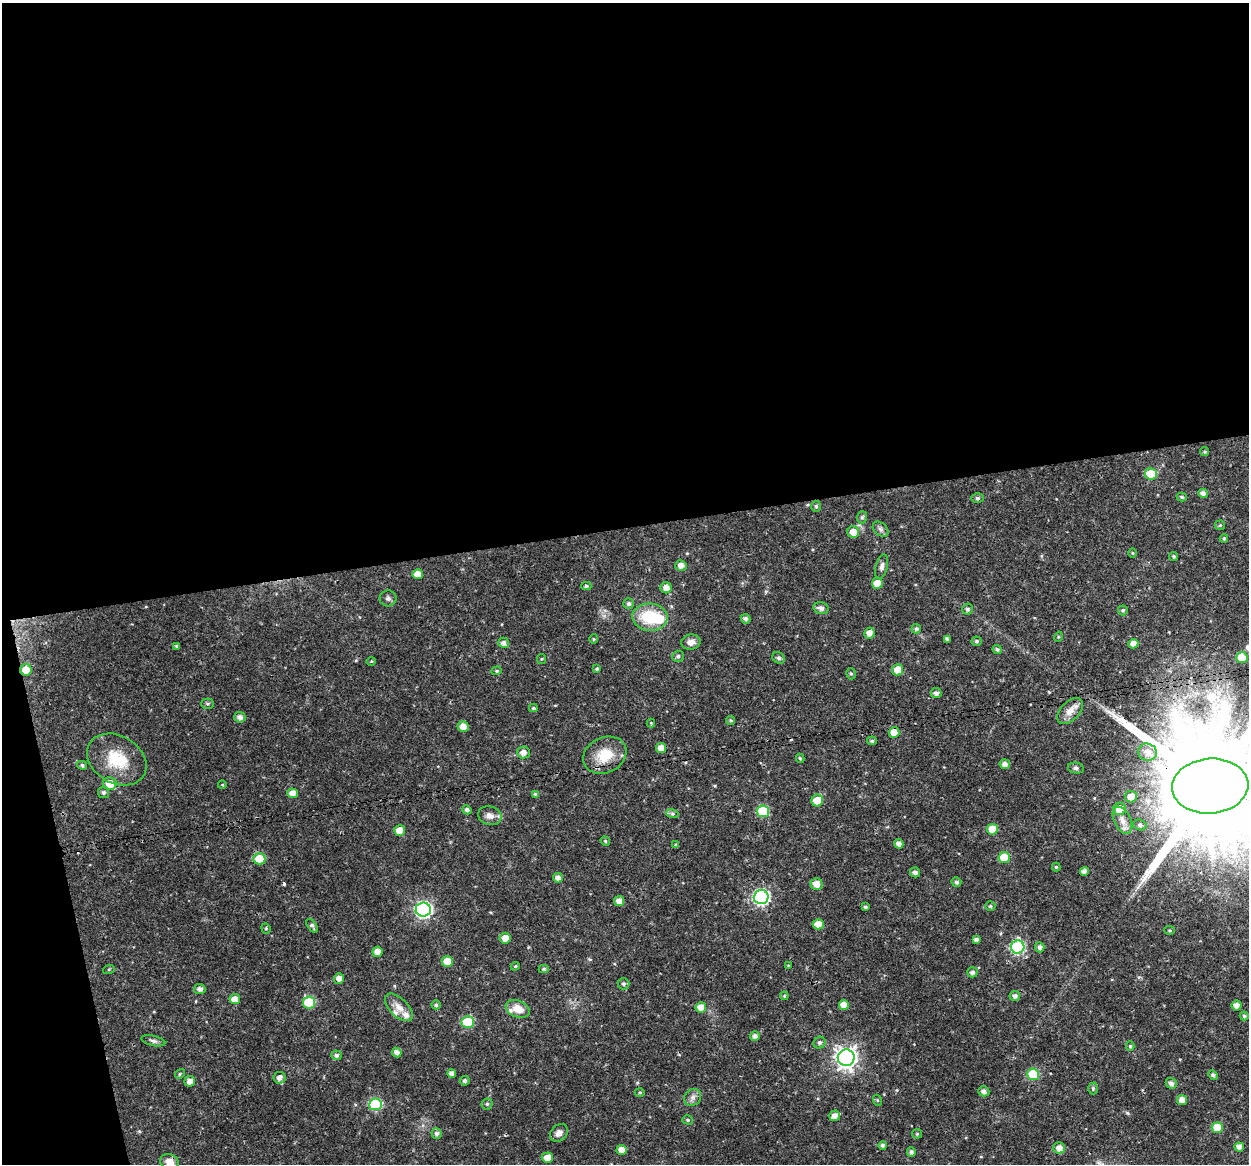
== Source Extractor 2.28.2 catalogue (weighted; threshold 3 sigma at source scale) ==
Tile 1 of 4 x 4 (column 1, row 1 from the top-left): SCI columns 1-1247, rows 3527-4688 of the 4991 x 4774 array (HDU 1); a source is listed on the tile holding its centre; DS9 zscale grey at full resolution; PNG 1251 x 1166 px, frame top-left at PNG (2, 3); each listed source drawn as its Kron ellipse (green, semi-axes under 4 px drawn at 4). Shown black and unused: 48% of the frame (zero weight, under 3 of 4 exposures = <1% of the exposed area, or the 3 px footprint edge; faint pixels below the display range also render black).
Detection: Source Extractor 2.28.2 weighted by HDU 2 'WHT'; one run over the whole footprint, this tile lists its part. Background 0.0238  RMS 0.0018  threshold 0.00808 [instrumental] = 3 sigma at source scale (4.5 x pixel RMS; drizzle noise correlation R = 1.50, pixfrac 1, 0.0396/0.0396 arcsec/px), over >= 5 px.
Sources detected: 172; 1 inside a brighter object's white glare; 3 cosmic-ray / hot-pixel residue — neither listed nor drawn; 3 inside a brighter listed object's ellipse — not listed separately; the other 165 listed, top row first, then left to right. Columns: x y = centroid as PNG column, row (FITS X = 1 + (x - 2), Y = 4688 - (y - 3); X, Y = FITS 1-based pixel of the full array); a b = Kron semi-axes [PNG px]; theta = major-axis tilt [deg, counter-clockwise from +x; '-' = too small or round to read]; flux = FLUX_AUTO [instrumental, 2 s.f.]
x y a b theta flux
1205 452 4 4 - 0.28
1151 474 6 5 - 7.2
1203 493 5 4 - 0.82
1182 497 5 4 - 0.29
978 498 6 5 - 0.35
816 506 6 4 -88 0.31
862 517 6 5 - 0.31
1220 525 5 4 - 0.23
881 529 9 6 -42 0.56
853 532 6 5 - 1.6
1224 538 4 3 - 0.26
1132 553 5 3 - 0.16
1174 556 4 4 - 0.25
681 565 5 5 - 1.1
882 566 12 6 75 0.68
418 574 5 5 - 1.9
877 583 5 5 - 2.3
586 586 5 4 - 0.34
666 588 5 5 - 1.3
388 598 8 8 - 0.53
629 604 5 5 - 0.51
821 608 8 5 -13 0.88
968 609 5 5 - 0.44
1123 610 5 5 - 0.36
650 617 17 13 -3 7.5
745 619 5 4 - 0.55
916 629 5 4 - 0.41
870 633 5 5 - 1.2
1058 637 5 3 - 0.16
594 639 5 4 - 0.21
947 639 4 4 - 0.6
976 641 5 5 - 0.34
691 642 10 7 10 0.98
504 643 5 5 - 0.7
1133 644 5 4 - 1.2
177 646 4 3 - 0.31
997 649 4 4 - 0.36
678 656 6 5 - 0.42
779 658 6 5 - 0.38
1242 658 5 5 - 6.3
541 659 5 4 - 0.2
371 661 5 3 - 0.18
597 669 4 3 - 0.38
26 670 6 6 - 2.2
898 670 5 5 - 2.4
497 671 5 4 - 0.26
851 674 6 4 -73 0.3
936 693 5 5 - 0.75
207 704 6 5 - 0.3
533 708 4 3 - 0.31
1070 711 15 9 47 1.7
240 717 5 5 - 0.77
731 720 4 4 - 0.26
651 723 4 4 - 0.18
463 727 5 5 - 1.5
894 733 5 5 - 2.6
872 741 5 4 - 0.37
661 748 5 5 - 1.6
523 752 6 6 - 1
1147 752 9 8 - 1.4
605 755 22 17 25 4.7
800 758 4 3 - 0.28
117 759 31 23 -30 7.1
1005 764 5 5 - 0.95
82 765 5 4 - 0.35
1076 768 8 5 -11 0.42
110 784 7 6 - 2.8
222 785 4 3 - 0.17
1210 786 38 27 4 8200
103 792 5 5 - 0.4
292 793 5 5 - 1.3
535 794 4 4 - 0.29
1131 797 6 5 - 1.9
817 800 6 5 - 4.5
1119 809 6 6 - 3
467 810 4 4 - 0.65
763 811 6 6 - 12
672 813 6 4 -19 0.31
490 816 12 9 -18 1.2
1122 820 14 8 -65 1.5
1140 825 7 5 -17 0.45
992 829 5 5 - 3.2
400 831 5 5 - 2.2
605 841 5 4 - 0.22
899 844 5 4 - 1.2
676 845 4 3 - 0.26
1004 857 5 5 - 5.6
259 859 6 5 - 4.5
1056 867 4 4 - 0.26
1084 871 4 4 - 0.97
915 872 5 5 - 0.72
558 878 5 4 - 0.9
956 882 5 5 - 0.44
817 884 6 5 - 1.5
761 897 7 7 - 39
619 901 5 5 - 1.2
990 906 5 4 - 0.31
865 907 3 3 - 0.29
423 910 7 7 - 47
818 924 5 5 - 1.6
312 926 8 4 -57 0.43
266 928 5 4 - 0.27
1169 930 5 4 - 0.22
505 938 5 5 - 1.7
976 940 4 4 - 0.61
1018 947 6 6 - 23
1040 947 5 5 - 0.64
377 952 5 5 - 1.3
447 961 5 5 - 2.6
788 965 3 2 - 0.14
515 966 4 4 - 0.22
109 969 6 4 19 0.2
544 969 5 4 - 0.32
972 972 5 5 - 0.56
339 978 5 5 - 1
623 984 6 5 - 0.46
200 989 6 5 - 0.81
784 996 4 4 - 0.2
1015 996 5 5 - 0.65
235 999 5 5 - 1.6
309 1002 6 6 - 10
436 1005 5 4 - 0.33
844 1005 5 5 - 1.6
1237 1005 5 5 - 1.2
399 1007 17 9 -44 1.6
701 1007 5 5 - 1.7
518 1009 12 8 -22 2.2
1244 1016 4 4 - 0.3
468 1022 6 6 - 10
755 1036 5 4 - 0.78
153 1041 12 5 -13 0.52
820 1043 6 5 - 0.48
1130 1046 4 4 - 0.26
397 1052 5 4 - 0.92
336 1055 5 5 - 0.53
846 1058 8 8 - 110
452 1073 4 4 - 1
180 1074 5 4 - 0.25
1033 1074 6 6 - 12
1213 1075 5 4 - 0.44
279 1078 6 6 - 0.95
190 1081 5 5 - 1.2
465 1081 5 4 - 0.44
1171 1083 5 5 - 0.74
1093 1088 6 4 -90 0.36
984 1091 5 5 - 0.71
640 1092 5 3 - 0.2
693 1097 9 8 - 0.78
877 1100 5 3 - 0.18
1182 1100 5 5 - 1.6
375 1104 6 6 - 14
487 1104 5 5 - 0.31
835 1116 5 5 - 1.1
688 1120 5 4 - 0.28
1217 1127 5 5 - 5
437 1133 5 5 - 0.57
559 1133 10 7 47 0.9
917 1134 5 5 - 0.21
883 1145 4 4 - 0.51
1239 1147 5 4 - 1.2
1059 1148 6 5 - 1.1
622 1150 5 5 - 1.8
911 1152 5 4 - 0.51
547 1158 5 5 - 1.8
169 1162 9 7 -19 1.9
Overlapping masked pixels (flux is a lower limit): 5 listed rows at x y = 681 565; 26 670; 1210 786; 339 978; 1059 1148
Isophote crosses this tile's border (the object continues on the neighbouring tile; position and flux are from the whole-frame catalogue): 2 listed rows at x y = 1210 786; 169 1162